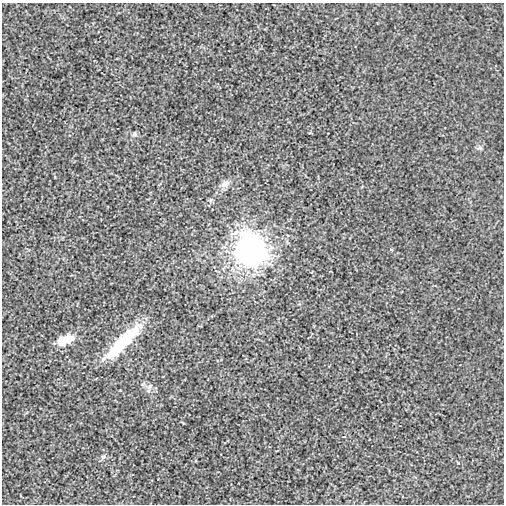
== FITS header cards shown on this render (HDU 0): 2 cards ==
NAXIS1  =                  502
NAXIS2  =                  502

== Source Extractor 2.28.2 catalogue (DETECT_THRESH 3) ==
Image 502 x 502 px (HDU 0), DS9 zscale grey, 1 PNG px = 1 image px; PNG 506 x 506 px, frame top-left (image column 1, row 502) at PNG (2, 3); no overlay
Background -1.22e-04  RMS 0.0026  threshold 0.00767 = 3 sigma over >= 5 px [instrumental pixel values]
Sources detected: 11; all 11 listed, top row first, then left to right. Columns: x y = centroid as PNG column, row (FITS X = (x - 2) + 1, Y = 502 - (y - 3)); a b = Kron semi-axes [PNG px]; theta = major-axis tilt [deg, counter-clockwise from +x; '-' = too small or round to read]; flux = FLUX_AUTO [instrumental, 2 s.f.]
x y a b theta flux
134 134 7 6 - 0.32
479 148 7 4 18 0.31
225 183 12 9 34 1
391 249 5 4 - 0.18
251 250 13 13 - 190
69 338 15 8 13 1.6
62 341 17 10 39 2.5
122 342 55 12 45 8.7
149 386 8 6 67 0.59
103 457 9 4 54 0.37
458 463 5 4 - 0.18